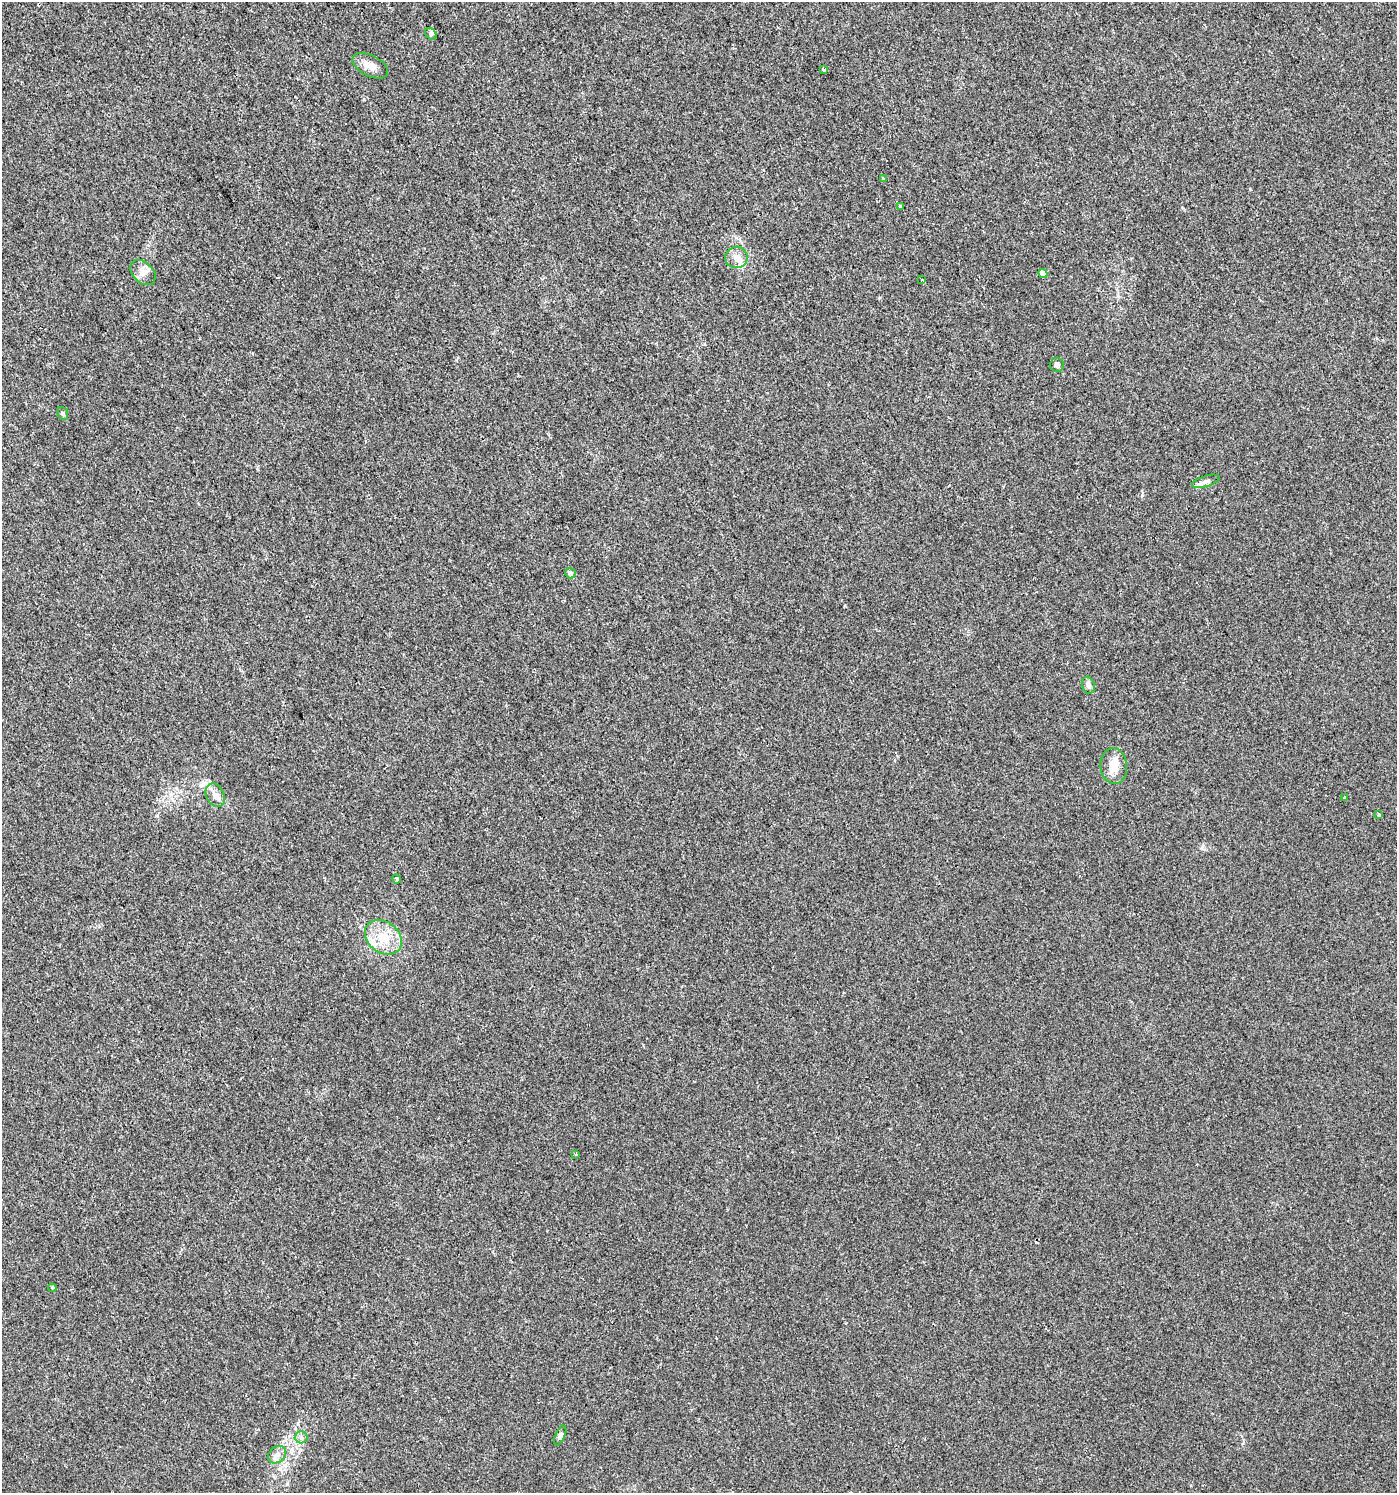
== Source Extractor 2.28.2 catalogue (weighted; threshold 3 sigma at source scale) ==
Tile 11 of 4 x 4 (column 3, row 3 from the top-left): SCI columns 3001-4395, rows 1498-2988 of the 5921 x 5985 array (HDU 1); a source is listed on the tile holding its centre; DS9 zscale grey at full resolution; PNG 1399 x 1495 px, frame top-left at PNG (2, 2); each listed source drawn as its Kron ellipse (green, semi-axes under 4 px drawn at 4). Shown black and unused: <1% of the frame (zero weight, under 2 of 3 exposures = <1% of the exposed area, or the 3 px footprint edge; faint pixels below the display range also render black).
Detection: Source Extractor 2.28.2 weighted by HDU 2 'WHT'; one run over the whole footprint, this tile lists its part. Background 0.00424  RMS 0.0034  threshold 0.0154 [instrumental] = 3 sigma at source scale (4.5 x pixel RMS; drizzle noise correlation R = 1.50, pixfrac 1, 0.0396/0.0396 arcsec/px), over >= 5 px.
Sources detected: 26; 1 inside a brighter listed object's ellipse — not listed separately; the other 25 listed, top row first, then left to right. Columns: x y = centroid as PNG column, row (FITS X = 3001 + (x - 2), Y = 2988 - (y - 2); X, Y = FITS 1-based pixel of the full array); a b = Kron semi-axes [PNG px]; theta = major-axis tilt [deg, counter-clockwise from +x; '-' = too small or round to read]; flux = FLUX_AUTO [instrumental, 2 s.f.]
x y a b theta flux
431 34 6 5 - 0.64
370 66 19 10 -27 3.1
823 69 3 3 - 1.4
883 179 4 4 - 0.49
900 206 3 3 - 0.64
736 257 11 10 - 2.9
143 273 15 10 -44 2.7
1043 273 4 4 - 2.5
922 280 3 3 - 0.35
1057 365 7 7 - 1
63 413 7 5 -68 0.64
1206 481 14 5 17 1.2
570 573 5 5 - 1.2
1088 685 8 6 -74 1.4
1114 766 18 13 -85 4.6
215 795 12 9 -64 2.2
1344 797 3 2 - 0.34
1379 815 3 3 - 1.3
397 879 4 3 - 1.5
383 937 20 15 -38 8.9
576 1154 3 3 - 0.37
52 1288 4 4 - 0.36
560 1436 10 5 65 0.88
301 1437 6 6 - 0.89
277 1455 10 7 40 1.7
Unlisted compact peaks at least as high as the median listed source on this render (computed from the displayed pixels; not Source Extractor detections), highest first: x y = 1250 189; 1202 848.